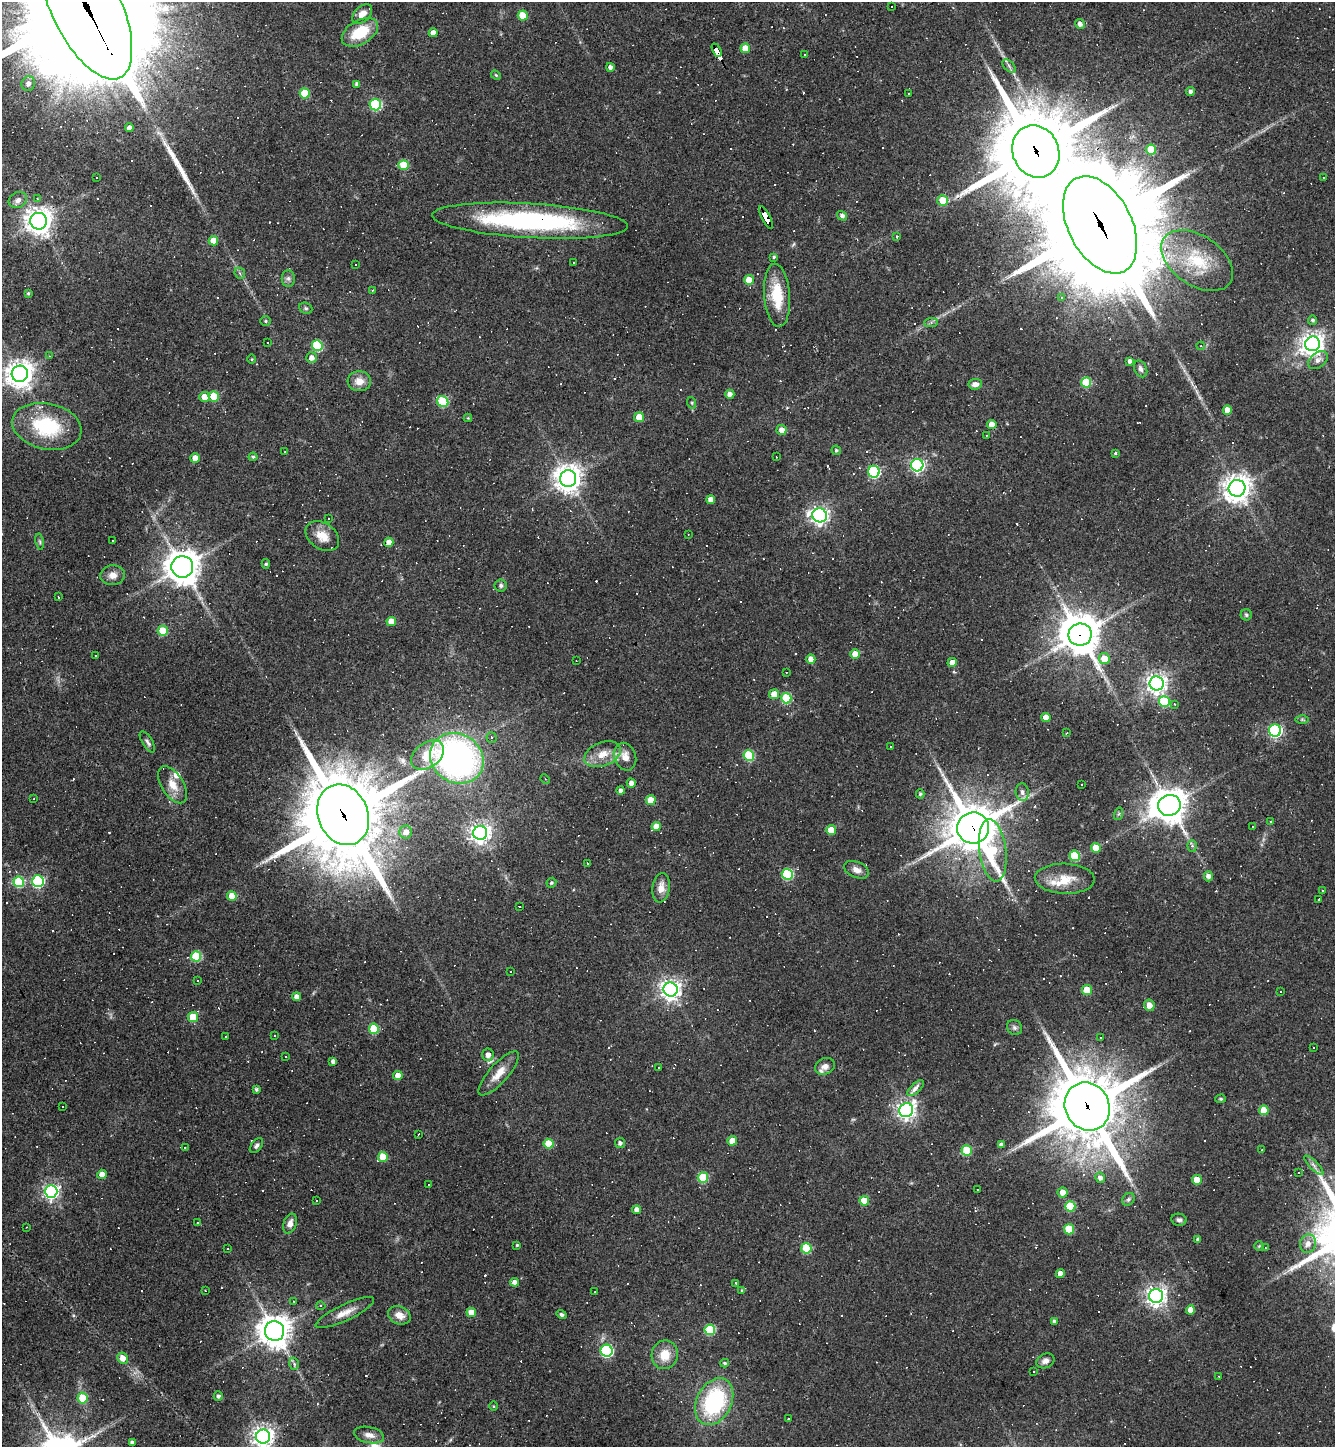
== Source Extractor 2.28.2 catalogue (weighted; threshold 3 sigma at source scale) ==
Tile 11 of 4 x 4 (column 3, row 3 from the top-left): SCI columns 2954-4286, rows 1446-2890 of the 5771 x 5780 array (HDU 1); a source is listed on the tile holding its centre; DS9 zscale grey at full resolution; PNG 1337 x 1449 px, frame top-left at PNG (2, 2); each listed source drawn as its Kron ellipse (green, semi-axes under 4 px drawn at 4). Shown black and unused: <1% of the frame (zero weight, under 3 of 4 exposures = <1% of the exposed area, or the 3 px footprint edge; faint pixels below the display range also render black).
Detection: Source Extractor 2.28.2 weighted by HDU 2 'WHT'; one run over the whole footprint, this tile lists its part. Background 0.055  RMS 0.005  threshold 0.0227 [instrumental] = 3 sigma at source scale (4.5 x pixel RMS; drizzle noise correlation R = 1.50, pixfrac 1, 0.05/0.05 arcsec/px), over >= 5 px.
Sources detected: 407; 136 cosmic-ray / hot-pixel residue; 1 long thin detection or spike segment (spike, bleed or trail) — neither listed nor drawn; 8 inside a brighter listed object's ellipse — not listed separately; the other 262 listed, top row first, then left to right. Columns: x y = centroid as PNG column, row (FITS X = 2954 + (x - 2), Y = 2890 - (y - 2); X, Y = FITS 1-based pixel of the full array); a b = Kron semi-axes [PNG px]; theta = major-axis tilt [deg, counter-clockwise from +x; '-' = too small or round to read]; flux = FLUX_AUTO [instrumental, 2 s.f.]
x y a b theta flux
892 6 3 3 - 1.2
86 7 78 34 -64 31000
362 14 12 7 45 4.5
523 16 5 5 - 12
1080 24 5 4 - 2.5
360 32 20 12 30 17
433 33 4 4 - 3.8
745 48 5 5 - 11
717 50 7 3 -62 110
805 55 3 2 - 0.37
1009 66 8 4 -46 1.3
610 67 4 4 - 1.9
496 75 5 4 - 0.59
28 84 7 6 - 2.6
357 84 4 4 - 1.7
1190 92 4 4 - 1.7
305 93 5 5 - 15
908 94 3 2 - 0.79
375 104 6 5 - 48
129 128 4 4 - 2.9
1151 150 5 5 - 19
1036 151 26 23 -66 5300
403 165 5 5 - 17
1324 177 3 2 - 0.39
97 178 2 2 - 0.42
37 198 3 3 - 0.74
18 200 9 7 28 2.6
943 200 5 5 - 12
842 216 5 4 - 1.6
766 218 12 4 -63 140
39 221 8 8 - 510
530 221 98 17 -3 97
1100 225 52 31 -63 15000
897 237 4 3 - 0.74
213 241 5 4 - 6.3
774 257 4 3 - 0.68
1197 261 40 25 -34 28
574 263 3 3 - 2.7
356 264 2 2 - 0.39
240 273 6 5 - 0.92
288 278 8 6 -89 1.5
749 280 5 4 - 8.7
372 290 3 2 - 0.56
28 293 3 3 - 0.61
777 295 31 13 -86 18
1062 298 4 4 - 0.79
306 308 7 5 -22 0.93
1313 320 4 4 - 0.98
265 321 5 5 - 0.73
931 322 7 4 2 1
267 343 3 3 - 1.4
1313 344 7 7 - 390
317 346 5 5 - 33
1201 346 4 4 - 0.54
49 356 3 3 - 0.43
311 358 5 5 - 2.9
252 359 5 3 - 0.46
1318 360 11 7 37 3
1130 361 4 3 - 1.6
1141 369 9 6 -63 1.8
20 374 8 8 - 580
359 381 12 10 -4 4.8
1086 382 5 5 - 24
975 384 7 5 7 2.9
730 394 4 4 - 2.7
204 397 5 5 - 5.4
214 397 5 5 - 15
443 402 6 5 - 33
692 403 6 4 -72 0.62
1227 410 5 4 - 5.6
639 417 5 5 - 8.9
468 418 4 4 - 0.44
992 425 4 4 - 5.4
47 426 35 23 -12 33
782 430 5 5 - 3.7
986 435 3 2 - 0.54
836 450 5 4 - 0.84
285 452 2 2 - 0.33
1115 453 4 3 - 0.62
253 457 4 4 - 0.79
776 457 2 2 - 0.31
195 458 5 4 - 5.1
917 465 6 6 - 110
874 472 6 5 - 64
568 479 8 8 - 570
1237 488 8 8 - 570
711 500 4 4 - 3.9
820 515 7 7 - 190
329 518 2 2 - 0.38
688 534 3 2 - 0.35
322 536 18 13 -35 7.1
112 540 3 2 - 0.59
39 542 8 4 -81 0.9
389 542 4 4 - 4.9
266 564 5 4 - 0.71
182 567 11 11 - 890
112 575 12 10 6 4
501 586 6 6 - 1.3
58 597 3 3 - 0.58
1246 615 5 5 - 0.82
391 621 4 4 - 7.3
163 631 5 5 - 15
1080 635 12 11 - 1200
855 654 5 5 - 5.9
96 655 3 2 - 0.58
811 659 4 4 - 4.3
1104 659 5 5 - 8.7
576 661 3 2 - 0.39
952 662 5 4 - 3.6
786 672 3 2 - 0.36
1157 683 7 7 - 300
774 694 5 5 - 7.3
786 698 5 5 - 26
1164 701 5 5 - 26
1175 704 4 3 - 0.49
1046 717 4 4 - 5.2
1302 719 6 4 0 0.75
1275 730 6 6 - 86
1067 733 3 2 - 0.51
491 737 5 5 - 0.96
147 742 12 5 -58 1.6
890 747 3 3 - 0.62
603 754 19 12 22 7.5
428 755 18 12 37 12
749 755 5 5 - 32
625 757 14 11 -69 4.7
457 758 27 24 -34 180
545 779 5 3 - 0.57
631 783 4 4 - 2.6
1081 784 3 2 - 0.57
173 785 21 11 -57 6.9
621 791 4 4 - 1.9
1022 792 9 6 -83 2
920 794 4 4 - 0.8
34 799 3 2 - 0.35
651 800 5 4 - 9.1
1169 805 11 10 - 860
1118 814 6 4 70 0.84
343 815 31 25 -67 6500
1271 821 3 3 - 1.3
1253 826 3 2 - 0.58
656 827 4 4 - 6.9
973 828 16 15 - 2200
831 830 5 4 - 9.6
406 832 6 6 - 3.8
480 833 7 7 - 290
1192 846 6 4 -87 1.2
1096 848 5 5 - 9.6
993 850 31 13 -82 34
1075 856 5 5 - 27
588 864 3 3 - 1.2
857 870 13 8 -23 3
787 874 5 5 - 38
1208 876 5 4 - 2.5
1065 879 30 15 -2 10
38 881 6 6 - 64
19 882 5 5 - 32
551 883 5 4 - 0.76
661 888 15 8 83 4.5
1323 891 3 2 - 0.91
232 896 5 4 - 9
1319 899 3 2 - 0.91
519 906 2 2 - 0.48
196 956 5 5 - 32
511 972 2 2 - 0.33
197 981 3 2 - 0.57
671 989 7 7 - 290
1087 990 5 5 - 14
1280 992 3 3 - 2.1
297 997 4 4 - 3.5
1149 1005 6 5 - 4.9
193 1017 5 5 - 15
1014 1027 8 7 - 1.5
374 1029 5 5 - 21
274 1035 3 2 - 0.45
226 1036 3 2 - 0.72
1100 1038 2 2 - 0.47
1314 1047 2 2 - 0.43
488 1055 6 5 - 3.1
286 1057 3 2 - 0.75
333 1061 4 4 - 1.9
825 1066 10 8 26 2.8
658 1067 3 2 - 0.46
499 1073 28 9 48 7.3
398 1076 5 4 - 4.9
916 1088 10 4 44 3.6
256 1089 3 3 - 1
1221 1099 5 4 - 0.66
1087 1106 25 22 -60 3900
63 1107 3 2 - 0.57
906 1110 7 6 - 220
1264 1110 5 5 - 10
418 1134 3 2 - 0.69
732 1141 4 4 - 7.3
620 1143 5 5 - 1.6
548 1144 5 5 - 13
1001 1145 4 4 - 2
256 1146 8 5 53 1.3
185 1148 4 3 - 0.65
1262 1150 2 2 - 0.43
967 1151 5 5 - 21
383 1157 5 5 - 14
1314 1165 13 3 -45 1.6
1298 1173 3 2 - 0.57
102 1174 4 4 - 4.8
703 1177 5 5 - 25
1100 1178 5 5 - 2.1
1197 1180 5 4 - 10
428 1185 3 3 - 0.7
977 1189 3 3 - 3.6
51 1191 6 6 - 160
1062 1192 5 5 - 4
1128 1199 7 5 47 1.2
317 1201 3 3 - 1.3
864 1201 5 5 - 13
1070 1206 5 5 - 22
637 1210 4 4 - 3.6
1179 1220 7 6 - 1.3
197 1223 3 2 - 0.52
290 1224 10 6 71 3
27 1227 3 2 - 0.42
1069 1229 5 5 - 20
1198 1240 4 3 - 1.4
1308 1244 9 8 - 3.5
517 1245 3 3 - 0.61
1259 1246 5 5 - 0.59
806 1248 5 5 - 22
1265 1248 3 2 - 0.33
228 1249 3 2 - 0.32
1060 1273 4 4 - 3
515 1282 4 4 - 2.7
736 1283 4 3 - 1.4
742 1290 4 3 - 0.71
205 1291 3 2 - 0.36
595 1292 3 2 - 0.36
1156 1296 7 7 - 280
294 1301 3 3 - 0.46
321 1306 4 4 - 0.63
1190 1310 4 4 - 4.5
471 1312 5 4 - 8.4
345 1313 32 8 25 6.3
399 1315 12 8 -22 4.7
562 1315 5 4 - 1.1
1054 1322 4 4 - 1.7
710 1330 5 5 - 32
275 1331 10 9 - 800
607 1351 6 6 - 69
665 1355 14 13 - 8.6
123 1358 6 5 - 4.3
1045 1361 9 7 24 2.5
725 1363 4 3 - 0.77
294 1364 6 4 -73 1.3
1034 1371 3 3 - 1
1219 1376 3 2 - 0.36
218 1396 4 4 - 1.6
82 1398 5 5 - 15
714 1402 25 17 63 52
493 1406 5 3 - 0.45
788 1418 3 2 - 0.48
369 1435 15 8 -11 3.5
263 1437 7 7 - 340
132 1442 4 3 - 1.4
Overlapping masked pixels (flux is a lower limit): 12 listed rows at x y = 86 7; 717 50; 1036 151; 766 218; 39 221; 530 221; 1100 225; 1197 261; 1080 635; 343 815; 973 828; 1087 1106
Isophote crosses this tile's border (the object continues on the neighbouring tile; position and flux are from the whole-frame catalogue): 2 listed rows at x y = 86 7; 263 1437